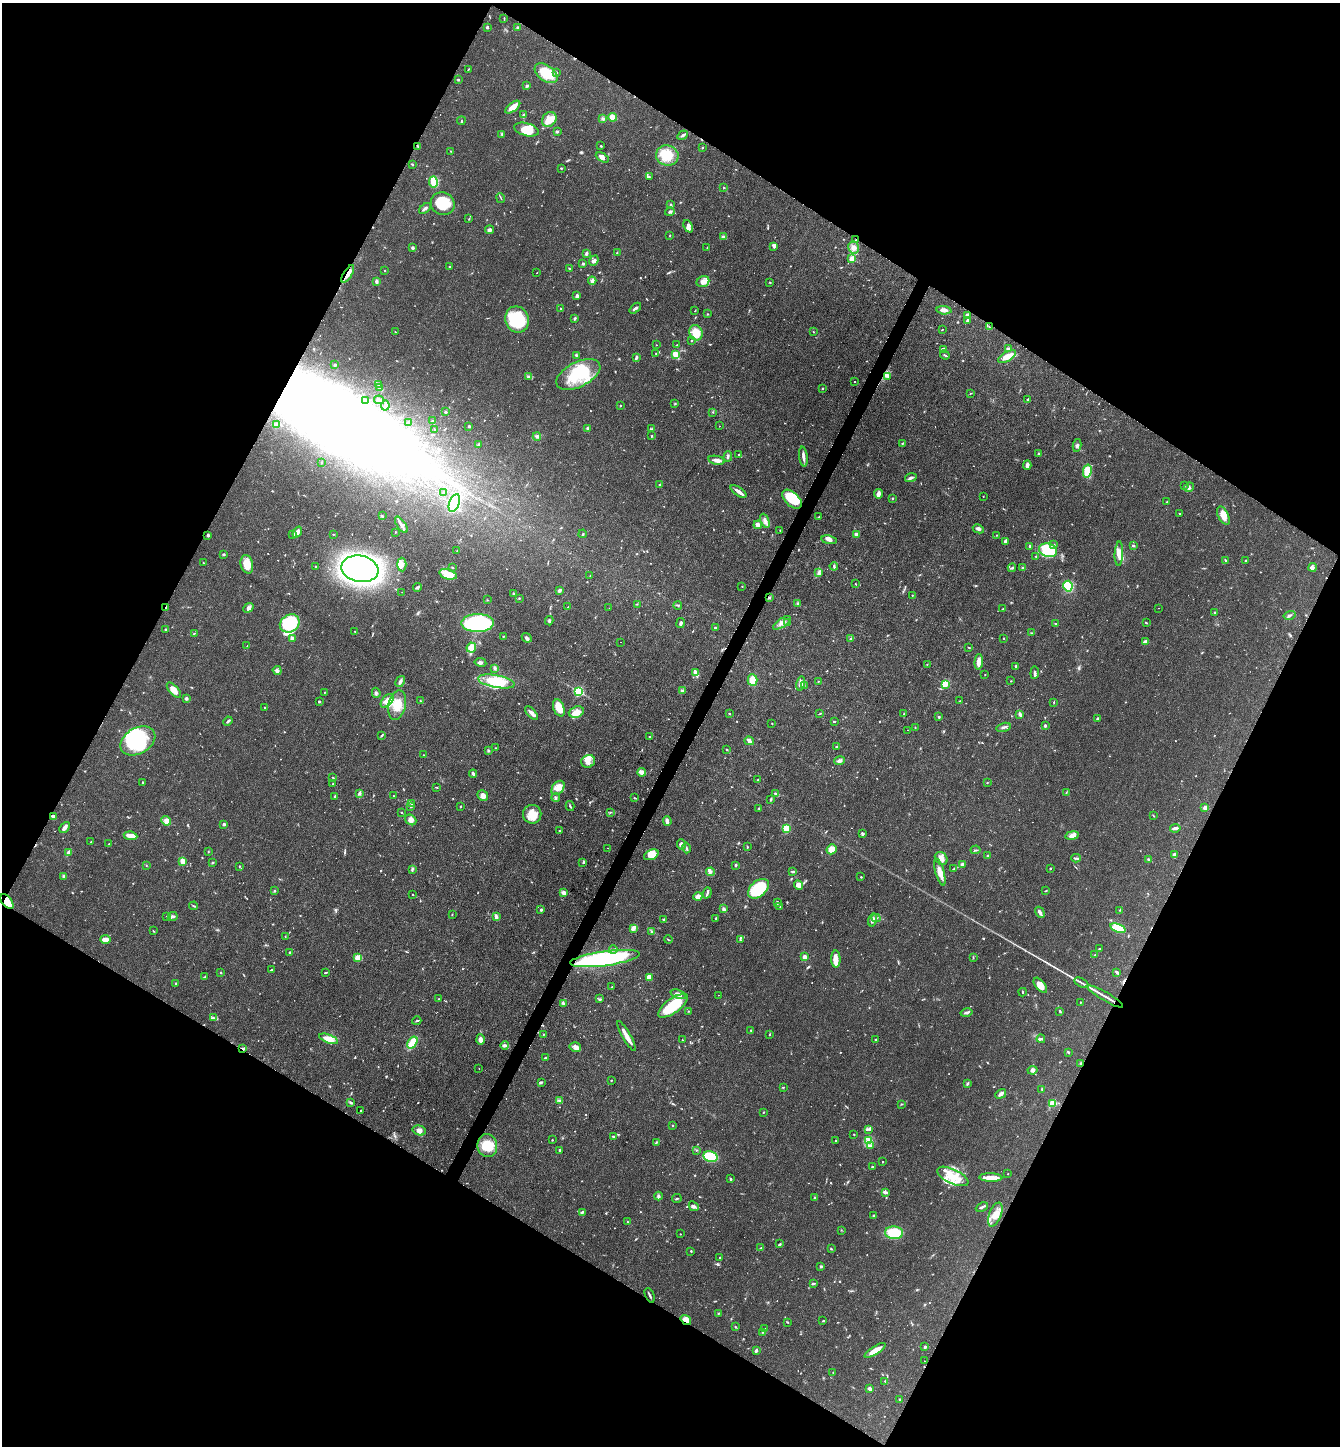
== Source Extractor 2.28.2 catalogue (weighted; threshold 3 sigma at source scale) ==
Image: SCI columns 148-5499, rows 2-5776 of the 5783 x 5776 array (HDU 1 of 3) = the unmasked area's bounding box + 8 px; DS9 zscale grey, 4 x 4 block average (1 PNG px = mean of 4 x 4 image px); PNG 1342 x 1448 px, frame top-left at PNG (2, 3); each listed source drawn as its Kron ellipse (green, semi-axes under 4 px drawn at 4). Shown black and unused: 47% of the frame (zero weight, under 2 of 3 exposures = <1% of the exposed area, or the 3 px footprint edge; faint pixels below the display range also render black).
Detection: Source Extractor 2.28.2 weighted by HDU 2 'WHT'. Background 0.0527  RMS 0.005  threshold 0.0226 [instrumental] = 3 sigma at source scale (4.5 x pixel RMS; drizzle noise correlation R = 1.50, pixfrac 1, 0.05/0.05 arcsec/px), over >= 5 px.
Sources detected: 943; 11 too faint to see at this stretch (4 x 4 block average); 12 inside a brighter object's white glare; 12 cosmic-ray / hot-pixel residue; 1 long thin detection or spike segment (spike, bleed or trail) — neither listed nor drawn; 16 coinciding with a brighter row at this scale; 53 inside a brighter listed object's ellipse — not listed separately; of the other 838, all 500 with FLUX_AUTO >= 1.47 (the completeness limit of this list) listed and drawn (338 fainter detections not listed), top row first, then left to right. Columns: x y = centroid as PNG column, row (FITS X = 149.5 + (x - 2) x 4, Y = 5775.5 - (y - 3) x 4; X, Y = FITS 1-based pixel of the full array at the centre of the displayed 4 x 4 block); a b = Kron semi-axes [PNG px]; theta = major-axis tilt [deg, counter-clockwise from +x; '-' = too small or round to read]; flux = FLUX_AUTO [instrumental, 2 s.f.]
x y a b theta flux
504 18 4 2 - 1.9
487 27 2 2 - 19
518 27 2 2 - 4.2
468 69 3 2 - 1.7
546 73 13 7 -36 97
556 73 3 2 - 4.7
458 80 2 2 - 3.6
527 86 3 2 - 4.3
513 107 9 4 38 32
524 115 4 3 - 5.4
612 117 4 4 - 26
549 119 8 6 46 38
603 119 3 3 - 6.7
461 121 4 2 - 3.9
526 130 12 6 -14 59
557 132 3 2 - 4.5
502 134 3 2 - 2.8
683 135 5 3 - 5.6
418 146 3 2 - 2.8
601 146 3 2 - 2.2
702 148 2 2 - 2
451 151 2 2 - 2.1
667 155 11 10 - 69
602 157 7 4 -30 12
412 164 3 2 - 3.1
561 168 3 2 - 2.5
649 177 2 2 - 1.6
433 182 5 3 - 51
724 187 2 2 - 1.8
501 198 5 2 - 2.3
443 204 12 11 - 100
671 205 3 2 - 3.5
425 208 7 2 41 6.2
670 212 5 2 - 6
469 218 2 2 - 1.5
688 226 6 4 -65 14
490 230 4 3 - 8
670 235 2 2 - 2.3
723 236 3 3 - 4.5
856 240 2 2 - 2.9
707 247 2 2 - 1.6
774 247 3 3 - 5.5
853 247 6 5 - 15
413 248 2 2 - 6.8
586 253 4 2 - 7.1
617 253 3 2 - 1.9
852 259 2 2 - 83
594 261 5 4 - 8.2
583 264 2 2 - 15
449 267 2 2 - 1.9
569 268 2 2 - 2.9
385 270 2 2 - 4.1
537 273 2 2 - 1.6
348 274 10 3 59 29
376 281 4 3 - 7
592 281 4 2 - 5.7
703 282 6 5 - 23
770 282 2 2 - 1.9
577 296 3 2 - 8.9
635 308 7 2 41 6.7
561 309 3 2 - 2.4
695 310 2 2 - 1.7
944 310 7 3 -5 16
707 314 2 2 - 1.9
967 315 2 2 - 16
575 318 4 2 - 3.9
517 319 13 11 -69 160
967 320 3 2 - 5.1
989 327 2 2 - 1.5
942 330 2 2 - 1.5
395 332 2 2 - 1.5
813 332 2 2 - 2.1
696 333 8 6 -69 48
691 341 2 2 - 2.1
656 345 2 2 - 2.3
677 345 2 2 - 2.8
943 349 4 3 - 10
1008 349 3 2 - 7.6
656 353 2 2 - 1.6
675 354 2 2 - 54
576 355 3 2 - 3.1
945 355 5 2 - 3.5
636 357 4 2 - 7.6
1007 357 10 4 30 35
335 365 2 2 - 5.5
578 374 24 12 27 160
528 376 3 2 - 2
888 376 3 2 - 3.3
854 382 2 2 - 1.7
378 384 3 2 - 4.7
379 388 4 3 - 5.3
823 388 2 2 - 2.4
971 393 3 2 - 1.6
365 400 2 2 - 4.2
379 400 5 3 - 6.5
1027 400 4 2 - 4
675 404 2 2 - 1.9
385 406 5 2 - 5.1
620 406 2 2 - 2.6
445 412 2 2 - 14
713 412 2 2 - 1.6
432 421 4 2 - 2.5
408 423 2 2 - 2
276 425 4 4 - 12
469 426 2 2 - 3.8
720 426 2 2 - 9.1
588 428 3 3 - 4.3
435 429 2 2 - 2.6
651 429 3 2 - 3.4
537 436 4 3 - 6.4
652 436 3 2 - 2.5
902 443 3 2 - 3.1
479 444 3 2 - 2.7
1077 445 6 2 79 5.4
739 454 2 2 - 2.9
1039 454 3 2 - 4.4
728 456 5 2 - 4.4
803 456 10 3 -84 12
716 460 8 3 -11 16
322 462 2 2 - 2
1027 465 5 3 - 12
1087 471 7 4 78 73
911 478 6 3 16 6.3
660 485 3 2 - 3.6
1184 486 3 2 - 1.6
1189 487 5 4 - 8.7
738 491 9 2 -35 18
443 493 2 2 - 1.9
878 494 5 3 - 17
983 496 2 2 - 1.9
892 498 2 2 - 8.4
792 499 12 7 -43 110
1167 502 3 2 - 2.1
454 503 9 5 70 170
1180 513 2 2 - 2.3
382 516 3 2 - 2.1
1223 516 10 5 -62 30
819 517 2 2 - 3
765 521 7 4 -69 13
401 525 9 3 -56 13
758 525 4 3 - 16
978 529 6 3 -28 7.8
780 530 2 2 - 2.3
297 532 6 2 55 22
395 532 2 2 - 2
293 534 2 2 - 11
333 534 2 2 - 1.6
583 534 4 2 - 3.4
856 534 2 2 - 16
208 535 3 2 - 6.1
997 535 2 2 - 1.8
829 540 8 4 -11 11
1006 541 4 3 - 14
1054 545 3 3 - 3.9
1133 545 3 2 - 3.2
1030 546 3 2 - 3.8
1048 550 9 6 -16 140
457 551 2 2 - 1.8
223 554 2 2 - 12
1119 554 12 4 88 29
1036 556 2 2 - 1.8
1245 560 3 2 - 2.1
1226 561 4 2 - 4
204 563 3 2 - 1.6
247 564 9 6 -75 45
402 565 7 4 -87 14
315 566 2 2 - 6.4
834 566 4 2 - 4
452 567 2 2 - 2.2
1313 567 4 2 - 4.8
1012 568 4 2 - 5.4
1023 568 2 2 - 1.9
360 569 18 13 -10 1400
819 572 4 3 - 5.9
448 574 9 5 -16 63
590 576 2 2 - 1.8
855 584 2 2 - 1.5
742 586 2 2 - 1.8
1068 586 5 4 - 110
417 587 4 2 - 4.7
560 590 3 3 - 5.1
402 592 2 2 - 1.9
513 593 3 2 - 2.4
912 595 2 2 - 1.9
770 597 3 2 - 2.8
519 598 2 2 - 2.2
487 600 2 2 - 1.5
798 603 3 2 - 2.7
637 604 2 2 - 1.5
678 605 4 2 - 2.3
568 607 3 2 - 1.8
166 608 3 2 - 5
248 608 5 4 - 12
609 608 2 2 - 1.9
1159 608 2 2 - 1.7
1003 609 2 2 - 5.3
1215 612 2 2 - 2
1290 615 6 3 15 5.9
549 621 4 2 - 4.9
290 623 10 8 32 210
478 623 16 9 1 370
681 623 5 2 - 11
782 623 10 3 34 15
788 623 2 2 - 2.3
1056 623 3 2 - 1.9
1146 623 3 2 - 2.7
715 627 3 2 - 3.1
166 630 3 2 - 3.3
355 631 2 2 - 1.7
194 633 2 2 - 2.2
1032 633 3 2 - 2.6
503 636 2 2 - 2.1
527 638 5 3 - 7.7
1004 638 2 2 - 1.5
292 639 2 2 - 50
851 639 2 2 - 2.7
621 642 2 2 - 1.6
1145 642 3 2 - 14
247 646 2 2 - 1.7
969 647 2 2 - 2.5
471 648 5 4 - 25
480 662 6 3 -10 6.8
979 662 7 3 86 24
927 664 2 2 - 1.5
1016 666 3 2 - 3.7
495 668 4 3 - 4.8
277 671 5 3 - 6.7
696 673 4 2 - 33
1035 673 6 2 85 5.2
985 674 2 2 - 2.5
753 680 6 5 - 34
400 681 6 3 59 8.6
496 681 18 6 -11 120
1011 681 2 2 - 1.9
818 682 2 2 - 1.7
801 684 7 3 78 14
945 684 2 2 - 170
804 686 3 2 - 2.3
174 690 9 4 -48 19
578 691 2 2 - 470
682 691 3 3 - 4.7
325 692 2 2 - 1.6
376 693 5 3 - 5.2
186 698 3 3 - 5.1
387 701 8 5 48 40
420 701 3 2 - 2.2
960 701 3 2 - 1.6
319 702 3 2 - 3.1
1054 702 3 2 - 2.3
397 705 15 8 78 53
265 707 2 2 - 2.4
559 708 9 5 -70 46
576 712 8 5 19 21
531 713 8 3 -46 15
820 713 2 2 - 1.8
729 714 2 2 - 2.6
904 714 3 2 - 1.7
1020 714 4 3 - 8
939 717 3 2 - 3.1
1097 719 3 3 - 5
228 721 5 2 - 6.8
834 721 2 2 - 3.1
772 723 2 2 - 1.5
1045 726 2 2 - 7.3
1004 727 7 2 15 7.2
915 728 3 2 - 2.2
908 730 2 2 - 1.6
382 735 4 2 - 3.1
649 737 2 2 - 1.8
138 741 19 13 30 200
749 741 5 4 - 9.4
836 746 2 2 - 5.8
496 748 2 2 - 1.8
727 749 2 2 - 2.4
488 751 3 2 - 2.4
424 755 2 2 - 1.5
588 761 7 6 - 21
839 761 5 3 - 9.1
642 772 4 2 - 35
473 774 4 3 - 5.8
333 777 3 2 - 2
758 780 3 2 - 2.8
143 782 2 2 - 3.8
987 783 2 2 - 2
333 784 2 2 - 1.5
436 787 3 2 - 2
558 788 8 5 53 24
1066 792 2 2 - 1.8
775 793 4 2 - 5.9
360 794 2 2 - 2.6
335 796 3 2 - 6.9
394 796 2 2 - 2.5
483 796 6 5 - 15
556 797 4 2 - 3.6
635 798 3 2 - 2.7
771 799 4 2 - 3.8
412 803 3 2 - 3.4
460 806 2 2 - 2.2
570 806 5 2 - 3.5
411 807 2 2 - 3.2
759 808 2 2 - 2.9
1205 808 4 3 - 8.8
401 812 2 2 - 2.4
610 813 3 2 - 1.7
532 814 9 9 - 40
1153 815 3 2 - 1.7
53 816 3 2 - 12
411 820 6 4 -38 16
166 821 5 4 - 12
667 821 5 3 - 12
224 824 2 2 - 16
65 827 6 4 48 11
1175 828 5 2 - 9.8
786 829 2 2 - 210
559 830 2 2 - 1.6
862 833 4 3 - 4.6
130 836 7 3 -8 25
1072 836 7 3 9 20
91 842 2 2 - 1.7
109 844 3 2 - 2.6
681 844 5 4 - 10
747 847 3 2 - 2
607 848 2 2 - 2.6
686 848 5 2 - 3.8
832 849 5 5 - 26
975 850 5 2 - 2.9
208 851 2 2 - 1.5
69 853 4 2 - 25
651 855 7 5 24 34
1175 855 4 3 - 14
988 856 2 2 - 3.1
941 858 7 5 -46 17
1076 858 4 2 - 4.1
1148 860 2 2 - 5.8
183 861 3 2 - 43
213 862 2 2 - 2
583 863 2 2 - 3.1
146 865 2 2 - 1.6
736 865 3 3 - 3.1
962 865 2 2 - 38
239 866 2 2 - 1.7
1050 868 2 2 - 3
412 869 2 2 - 3.2
953 869 3 2 - 2.7
711 872 4 3 - 6.4
792 872 3 2 - 3.9
940 872 14 4 -74 26
64 876 4 3 - 5
861 877 2 2 - 2.8
799 885 5 4 - 15
758 889 12 8 42 120
274 891 3 2 - 2.4
1046 891 2 2 - 2.4
564 893 3 3 - 13
707 893 6 2 72 6.5
413 895 2 2 - 1.7
698 896 4 3 - 24
7 901 8 4 -51 44
777 902 3 2 - 5.3
194 906 4 2 - 3.3
780 906 2 2 - 1.7
724 909 3 2 - 8.3
541 910 2 2 - 6
1120 910 2 2 - 1.6
1040 912 6 3 -59 12
452 914 3 2 - 1.8
166 916 3 2 - 1.5
173 917 5 3 - 6.5
496 917 3 2 - 15
716 918 3 2 - 2.7
876 918 4 2 - 2.3
664 919 3 3 - 4.3
872 920 7 3 75 12
633 928 4 3 - 9.9
1118 928 8 4 -20 83
153 931 3 2 - 1.8
652 931 3 2 - 3.6
285 936 3 2 - 1.9
105 939 5 3 - 22
668 940 4 2 - 1.7
740 940 2 2 - 4.7
1099 949 3 2 - 2.1
613 950 4 2 - 5.5
289 952 3 2 - 2.5
1095 955 3 2 - 2.2
805 957 2 2 - 58
973 957 2 2 - 2.1
358 958 2 2 - 130
605 959 35 7 8 450
836 959 8 4 -88 23
271 970 2 2 - 2.9
326 972 4 2 - 2.7
1117 972 4 2 - 5.5
221 973 2 2 - 2.2
205 976 3 2 - 1.8
649 977 4 3 - 28
176 983 3 2 - 2.3
1081 983 7 2 -28 6.8
1040 985 9 4 -52 27
612 987 2 2 - 4.2
1023 992 4 2 - 2.7
678 994 8 4 -21 15
718 995 2 2 - 2.3
1105 996 20 2 -30 21
438 999 3 2 - 1.8
600 999 4 2 - 3.2
1080 1002 2 2 - 1.7
563 1003 3 3 - 4.3
673 1006 17 7 36 140
689 1011 2 2 - 1.7
1060 1011 2 2 - 3.3
966 1013 6 2 13 8.2
213 1018 4 3 - 4.6
417 1021 4 2 - 3.5
751 1030 2 2 - 2.7
544 1034 3 2 - 2.1
770 1034 3 2 - 1.9
626 1036 17 3 -60 34
329 1039 10 4 -20 34
1041 1039 4 2 - 5.8
480 1040 5 4 - 12
682 1040 2 2 - 2.1
876 1040 2 2 - 2.8
412 1043 7 3 55 87
505 1045 4 3 - 6.2
575 1047 6 5 - 14
243 1049 4 2 - 3.8
1068 1052 3 2 - 2.7
545 1058 2 2 - 8.2
1081 1063 2 2 - 2.7
479 1068 2 2 - 2.8
1033 1070 5 4 - 7.8
611 1080 2 2 - 2.3
541 1082 3 3 - 3.7
967 1084 3 2 - 5.6
784 1087 3 2 - 2.1
1042 1089 3 2 - 3
1001 1094 6 3 30 11
559 1100 2 2 - 2
350 1102 3 3 - 3.9
1053 1103 3 3 - 51
902 1104 2 2 - 1.6
360 1110 2 2 - 2.2
763 1112 2 2 - 1.9
672 1126 2 2 - 2.2
868 1129 2 2 - 2.7
419 1130 7 5 -16 16
854 1135 2 2 - 1.8
614 1137 3 2 - 5
552 1140 2 2 - 4.4
836 1140 2 2 - 1.9
869 1141 2 2 - 3.4
656 1143 3 2 - 4.2
870 1145 4 3 - 6.3
487 1146 11 10 - 60
560 1150 3 3 - 4.5
696 1150 2 2 - 1.8
710 1157 7 5 -15 100
883 1162 2 2 - 2
872 1167 2 2 - 2.6
1008 1174 2 2 - 1.5
953 1176 17 7 -25 65
991 1177 11 3 -2 39
730 1179 3 2 - 4.4
885 1192 4 2 - 8.4
658 1196 4 3 - 5.2
815 1198 2 2 - 17
677 1199 5 2 - 2.5
694 1206 5 3 - 7.4
982 1207 6 2 26 8.7
582 1212 3 2 - 5.5
995 1214 13 6 68 32
874 1216 4 2 - 3.4
627 1222 2 2 - 2
841 1230 2 2 - 1.5
894 1233 9 6 -2 120
680 1234 2 2 - 2.5
780 1244 4 2 - 3.2
761 1248 3 2 - 1.5
831 1249 2 2 - 2.6
691 1251 2 2 - 2.7
720 1257 2 2 - 1.5
821 1266 2 2 - 4.7
813 1284 3 2 - 5.1
650 1295 8 2 -67 5.2
718 1313 2 2 - 2.1
686 1320 6 4 -38 25
823 1321 2 2 - 1.9
787 1322 3 2 - 2.2
735 1327 3 2 - 2.1
765 1329 2 2 - 2.1
763 1332 3 2 - 1.8
925 1347 2 2 - 5.6
756 1350 2 2 - 14
875 1350 12 3 33 33
924 1361 2 2 - 2.5
833 1372 2 2 - 1.6
885 1381 2 2 - 2
870 1389 3 2 - 14
900 1399 3 2 - 4.1
Overlapping masked pixels (flux is a lower limit): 7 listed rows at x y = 856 240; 348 274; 166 608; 7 901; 605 959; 243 1049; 686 1320
Diffuse or blended objects may show on this block-average render without a row.